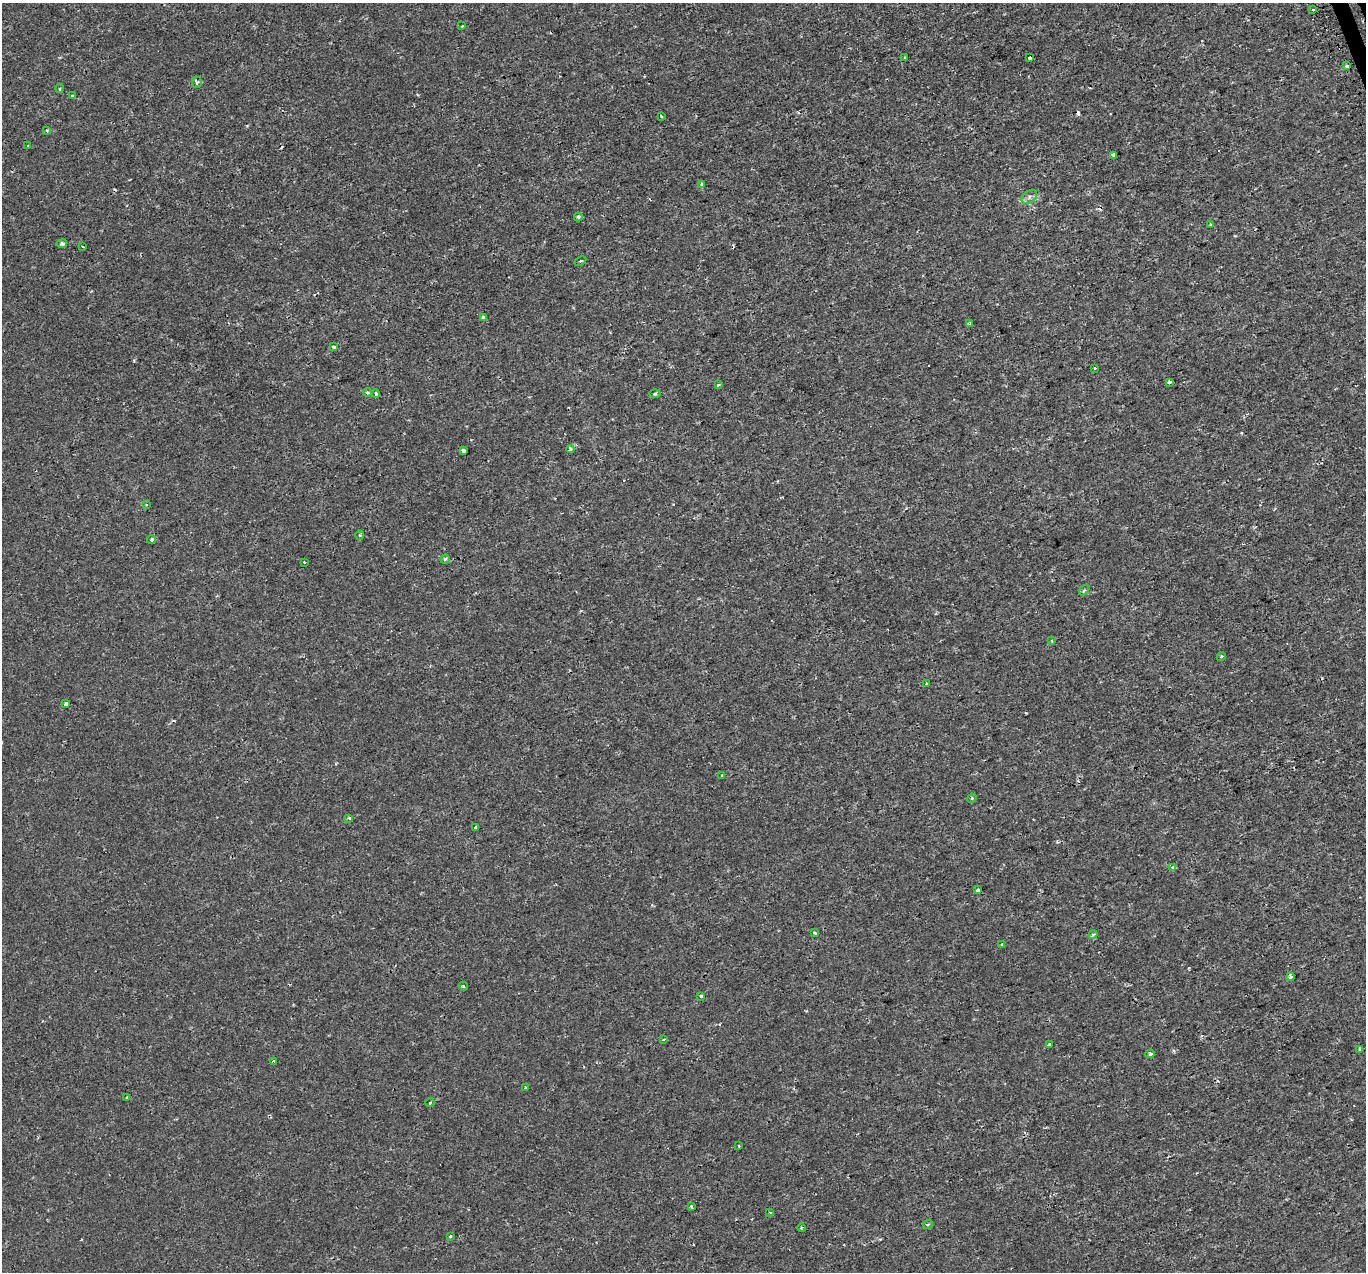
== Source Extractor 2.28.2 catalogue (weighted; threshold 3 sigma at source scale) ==
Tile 10 of 4 x 4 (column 2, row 3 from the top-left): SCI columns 1397-2760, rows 1434-2703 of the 5518 x 5351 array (HDU 1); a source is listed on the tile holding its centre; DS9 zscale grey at full resolution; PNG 1368 x 1274 px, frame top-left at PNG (2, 3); each listed source drawn as its Kron ellipse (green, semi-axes under 4 px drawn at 4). Shown black and unused: <1% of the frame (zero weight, under 2 of 3 exposures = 3% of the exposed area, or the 3 px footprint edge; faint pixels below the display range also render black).
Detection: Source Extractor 2.28.2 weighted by HDU 2 'WHT'; one run over the whole footprint, this tile lists its part. Background 6.71e-06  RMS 0.0018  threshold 0.00803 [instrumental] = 3 sigma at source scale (4.5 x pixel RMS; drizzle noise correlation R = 1.50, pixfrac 1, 0.0396/0.0396 arcsec/px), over >= 5 px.
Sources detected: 75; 9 cosmic-ray / hot-pixel residue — neither listed nor drawn; the other 66 listed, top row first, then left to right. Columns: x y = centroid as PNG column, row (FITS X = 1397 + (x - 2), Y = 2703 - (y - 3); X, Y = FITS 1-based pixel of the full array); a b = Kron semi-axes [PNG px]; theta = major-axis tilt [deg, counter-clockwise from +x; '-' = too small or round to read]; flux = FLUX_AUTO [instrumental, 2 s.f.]
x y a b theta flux
1313 9 3 3 - 0.5
462 26 3 2 - 0.13
904 57 4 3 - 0.17
1029 58 3 3 - 0.93
1347 66 3 3 - 0.74
197 82 6 5 - 0.42
60 88 4 3 - 0.18
72 96 3 3 - 0.32
661 117 3 2 - 0.21
47 131 4 4 - 0.18
28 145 3 3 - 0.72
1113 155 4 3 - 0.49
702 185 3 3 - 0.52
1029 197 9 5 38 0.63
578 217 4 4 - 0.38
1210 224 3 3 - 0.22
62 244 5 4 - 0.75
83 246 3 2 - 0.18
580 261 6 3 26 0.22
483 317 4 3 - 0.39
970 324 4 3 - 0.33
334 347 3 3 - 1.3
1094 369 3 3 - 0.92
1169 382 4 3 - 1.1
718 385 3 2 - 0.48
367 392 4 4 - 0.39
376 394 4 4 - 0.52
655 394 5 3 - 0.2
570 449 4 3 - 1.2
463 450 4 3 - 0.81
146 504 4 2 - 0.16
360 535 4 4 - 0.21
152 539 4 4 - 0.31
445 559 4 4 - 0.34
304 562 3 3 - 0.29
1084 590 6 3 53 0.28
1052 641 4 3 - 0.15
1221 656 5 4 - 0.25
926 684 3 3 - 0.26
66 704 3 3 - 0.68
722 775 3 3 - 0.27
972 798 5 4 - 0.2
349 818 4 3 - 0.23
475 827 3 3 - 1.4
1173 867 4 3 - 0.67
978 890 4 3 - 1.7
814 933 4 3 - 0.28
1093 934 5 3 - 0.41
1002 945 3 3 - 0.98
1290 977 4 3 - 0.91
463 986 4 4 - 0.25
701 996 3 3 - 0.36
664 1039 3 3 - 0.29
1049 1044 4 3 - 0.98
1360 1049 3 3 - 0.71
1150 1054 4 3 - 0.45
274 1061 3 3 - 0.48
525 1088 3 3 - 0.37
127 1098 4 3 - 0.23
430 1103 5 3 - 0.17
739 1146 4 3 - 0.16
691 1206 3 3 - 0.22
770 1213 3 3 - 0.26
928 1224 5 3 - 0.19
802 1228 4 2 - 0.28
450 1236 3 3 - 0.43
Overlapping masked pixels (flux is a lower limit): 1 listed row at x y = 1169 382